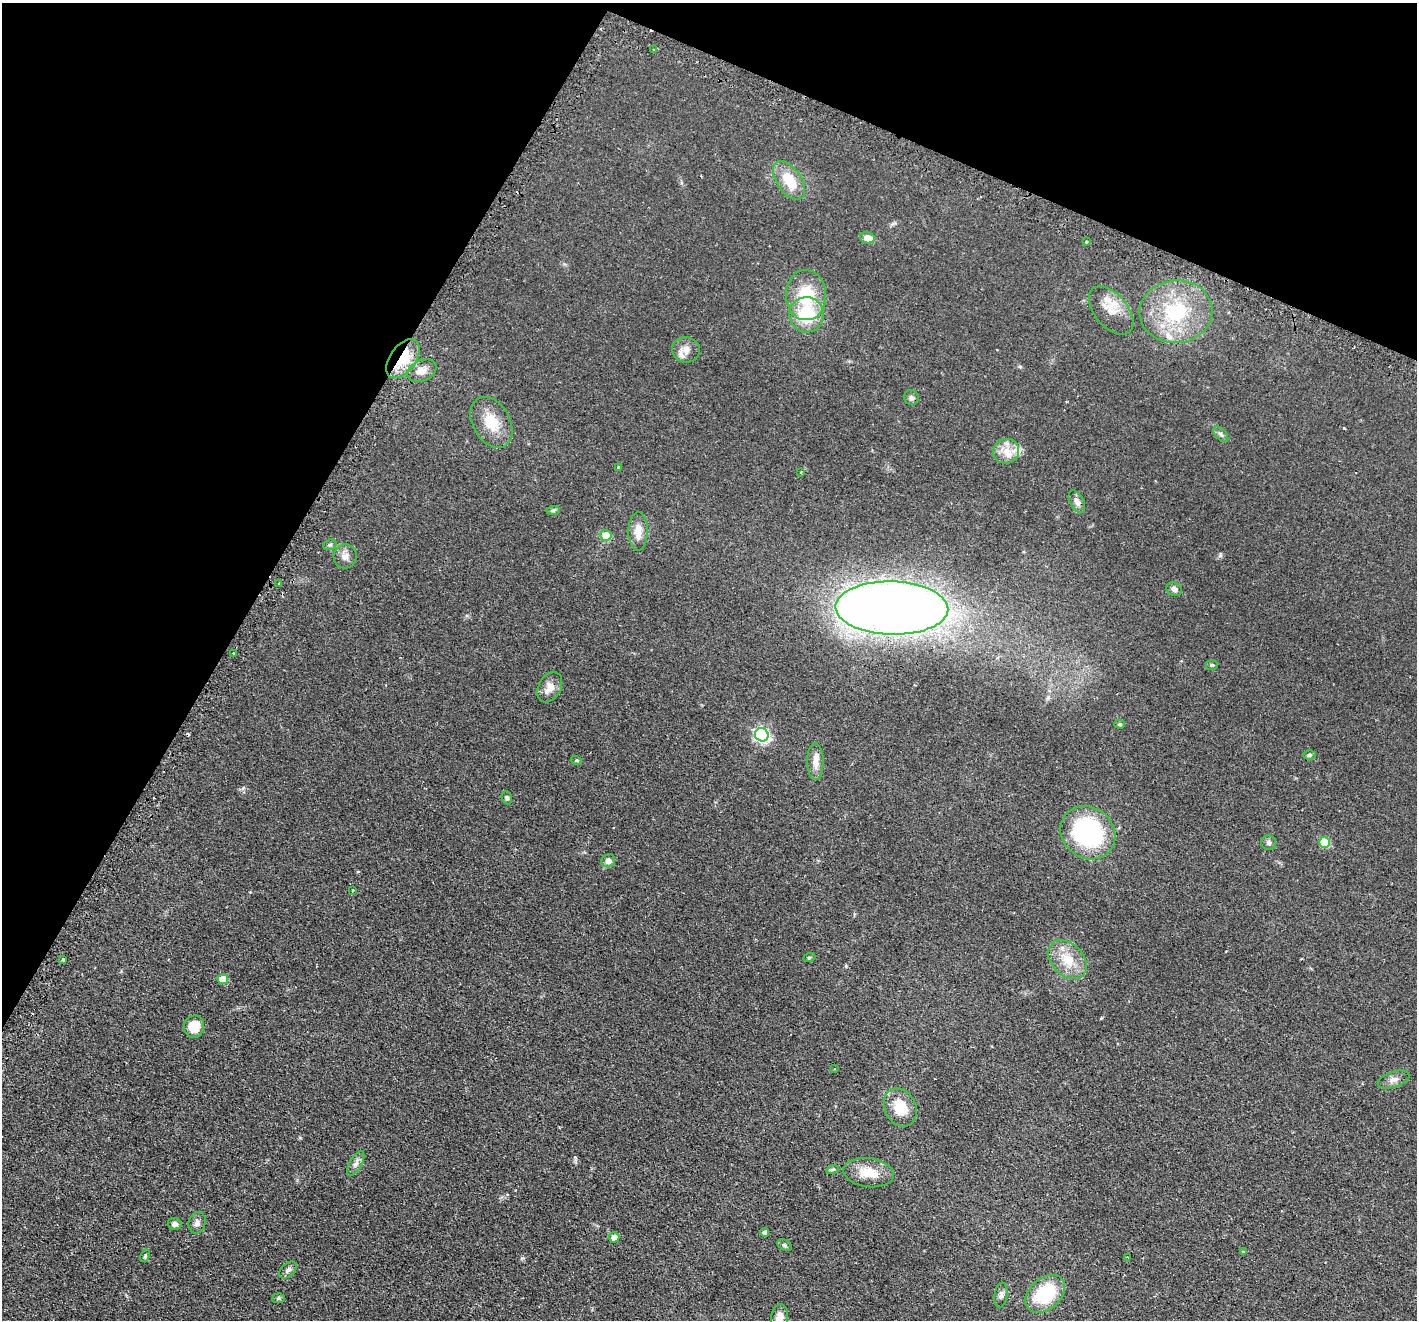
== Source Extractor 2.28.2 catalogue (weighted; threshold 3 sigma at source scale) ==
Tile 2 of 4 x 4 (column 2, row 1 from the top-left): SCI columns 1458-2872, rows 4131-5448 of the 5744 x 5759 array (HDU 1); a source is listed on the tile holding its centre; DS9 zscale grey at full resolution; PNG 1419 x 1322 px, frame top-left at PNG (2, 3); each listed source drawn as its Kron ellipse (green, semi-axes under 4 px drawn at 4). Shown black and unused: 25% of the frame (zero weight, under 2 of 3 exposures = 4% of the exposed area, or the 3 px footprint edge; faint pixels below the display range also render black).
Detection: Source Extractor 2.28.2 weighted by HDU 2 'WHT'; one run over the whole footprint, this tile lists its part. Background 0.0598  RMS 0.006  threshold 0.0269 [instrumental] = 3 sigma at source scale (4.5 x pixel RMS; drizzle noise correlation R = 1.50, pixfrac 1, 0.05/0.05 arcsec/px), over >= 5 px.
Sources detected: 66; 1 cosmic-ray / hot-pixel residue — neither listed nor drawn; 1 inside a brighter listed object's ellipse — not listed separately; the other 64 listed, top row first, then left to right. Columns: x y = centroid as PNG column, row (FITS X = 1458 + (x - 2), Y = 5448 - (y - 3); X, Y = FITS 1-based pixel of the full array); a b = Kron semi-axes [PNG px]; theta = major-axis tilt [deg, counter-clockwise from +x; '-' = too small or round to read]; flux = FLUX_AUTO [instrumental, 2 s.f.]
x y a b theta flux
654 50 3 3 - 1.6
789 180 22 12 -55 16
867 238 7 5 -11 7.3
1086 242 3 3 - 0.98
806 295 25 20 -87 24
1111 311 28 16 -50 12
1176 312 36 31 5 42
807 315 17 17 - 25
686 350 14 12 -12 4.4
403 359 22 13 54 18
422 371 15 10 26 4.8
911 398 8 7 - 1.4
491 422 27 18 -61 15
1221 434 9 5 -45 1.5
1006 451 13 12 - 7.1
618 467 3 3 - 1.4
801 472 3 2 - 0.42
1077 502 12 6 -61 3.1
553 510 7 4 1 0.98
638 531 19 9 89 6.8
606 535 6 5 - 12
330 545 7 5 19 1.1
345 556 12 11 - 3.6
278 583 3 2 - 0.7
1174 589 8 6 -30 2.2
892 608 56 26 -1 880
233 653 3 3 - 0.47
1212 665 6 5 - 0.85
550 687 16 11 60 5.8
1120 724 5 4 - 0.75
762 735 7 6 - 130
1309 755 6 5 - 0.88
576 760 5 3 - 0.62
815 762 18 8 -89 5.5
507 798 7 5 -69 1
1088 833 29 25 -37 80
1325 842 5 5 - 22
1269 843 7 7 - 1.6
608 861 7 6 - 3
353 890 2 2 - 0.58
809 958 6 4 20 0.73
63 959 4 3 - 0.82
1068 960 22 16 -46 14
223 979 5 5 - 9.8
194 1026 11 10 - 12
834 1069 2 2 - 0.36
1394 1080 16 8 18 3.4
900 1107 20 15 -64 14
356 1163 14 6 61 2.7
833 1169 6 4 18 0.85
869 1173 25 14 -7 12
197 1223 11 8 75 2.4
175 1224 7 6 - 2
765 1232 4 4 - 2.9
614 1237 5 5 - 4.8
785 1245 8 5 -27 1
1243 1252 4 3 - 0.89
145 1256 6 4 64 0.88
1128 1257 3 2 - 0.55
288 1270 10 6 41 1.9
1045 1294 22 15 41 34
1001 1295 13 6 82 2.1
278 1298 6 5 - 0.84
780 1318 14 8 84 5.8
Overlapping masked pixels (flux is a lower limit): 1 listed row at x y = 403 359
Isophote crosses this tile's border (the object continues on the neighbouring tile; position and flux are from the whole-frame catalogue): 1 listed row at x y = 780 1318
Unlisted compact peaks at least as high as the median listed source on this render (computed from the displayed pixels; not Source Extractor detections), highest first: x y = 1220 556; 1344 428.